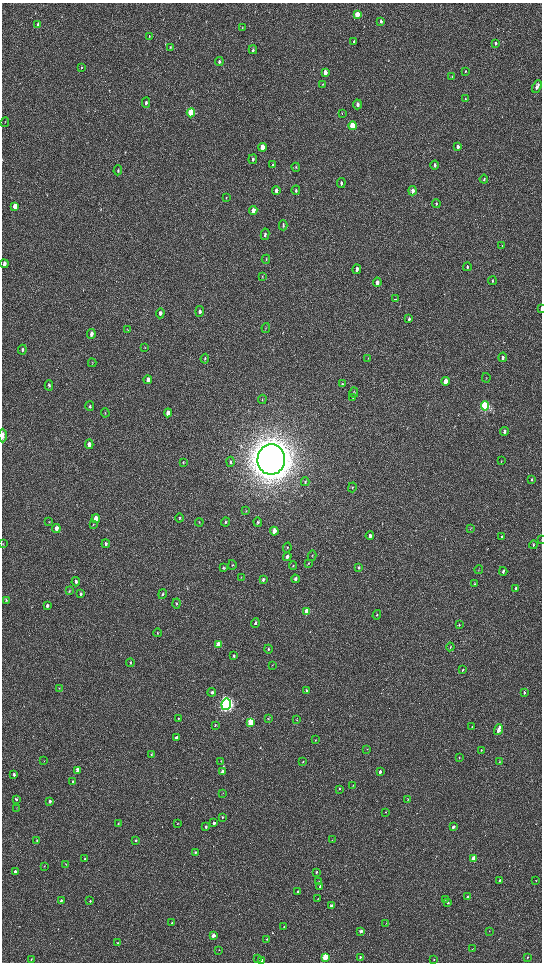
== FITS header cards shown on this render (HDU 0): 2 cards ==
NAXIS1  =                 1080 / length of data axis 1
NAXIS2  =                 1920 / length of data axis 2

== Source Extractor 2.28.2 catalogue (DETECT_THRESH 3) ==
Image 1080 x 1920 px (HDU 0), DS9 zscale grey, zoomed out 1/2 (1 PNG px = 2 x 2 image px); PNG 544 x 964 px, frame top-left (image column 1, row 1919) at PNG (2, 3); each listed source drawn as its Kron ellipse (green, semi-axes under 4 px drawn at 4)
Background 511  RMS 33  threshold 99.7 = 3 sigma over >= 5 px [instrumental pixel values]
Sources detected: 217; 1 cannot appear on this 1/2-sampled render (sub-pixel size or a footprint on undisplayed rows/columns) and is neither listed nor drawn; the other 216 listed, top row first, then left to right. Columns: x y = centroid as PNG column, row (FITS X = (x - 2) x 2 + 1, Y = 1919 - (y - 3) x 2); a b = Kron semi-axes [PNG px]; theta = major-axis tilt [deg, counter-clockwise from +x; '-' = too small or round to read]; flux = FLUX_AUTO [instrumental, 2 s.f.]
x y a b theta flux
357 14 4 3 - 1.3e+05
381 21 4 3 - 1.6e+04
38 24 4 2 - 1.3e+04
242 28 3 2 - 3.2e+03
149 36 4 2 - 3.7e+03
354 42 4 2 - 7.7e+03
495 43 4 3 - 1.4e+04
170 47 4 2 - 5.0e+03
253 50 4 3 - 1.2e+04
219 61 4 3 - 1.4e+04
81 67 3 2 - 4.2e+03
465 71 3 3 - 6.3e+03
325 72 4 3 - 5.0e+04
452 77 4 2 - 5.3e+03
323 84 4 2 - 4.0e+03
537 86 7 3 67 2.1e+04
465 99 3 2 - 3.4e+03
146 103 5 3 - 1.4e+04
357 104 5 3 - 2.0e+04
191 113 4 3 - 4.1e+05
342 113 3 2 - 3.0e+03
5 122 5 1 - 3.0e+03
352 126 4 3 - 3.3e+05
262 147 4 3 - 6.9e+04
458 147 4 3 - 2.6e+04
253 159 5 3 - 1.1e+04
273 165 4 3 - 8.4e+03
435 165 4 3 - 1.3e+04
296 167 4 3 - 6.4e+03
118 170 5 3 - 7.3e+03
484 179 4 3 - 8.8e+03
341 183 5 3 - 9.1e+03
276 190 4 3 - 2.3e+04
296 190 5 3 - 1.1e+04
413 191 4 3 - 3.2e+04
226 198 4 2 - 4.4e+03
436 203 4 3 - 5.4e+03
15 206 4 3 - 6.8e+04
253 210 4 3 - 4.7e+04
283 225 5 3 - 9.2e+03
265 234 6 3 81 1.4e+04
502 246 2 2 - 2.8e+03
266 259 4 2 - 5.4e+03
4 264 4 3 - 3.7e+04
467 267 4 2 - 8.7e+03
357 269 4 3 - 2.8e+04
262 276 3 2 - 3.0e+03
492 281 4 3 - 7.5e+03
377 282 5 3 - 3.4e+04
395 299 3 1 - 5.9e+04
541 308 4 1 - 1.2e+04
200 311 5 3 - 1.5e+04
160 313 5 3 - 2.6e+04
409 319 4 3 - 1.2e+04
266 328 5 3 - 5.1e+03
127 329 3 2 - 3.3e+03
91 334 5 3 - 3.2e+04
145 347 3 2 - 2.6e+03
22 350 5 3 - 1.2e+04
503 357 5 3 - 1.1e+04
368 358 3 2 - 3.8e+03
205 359 5 3 - 7.5e+03
92 363 4 2 - 3.9e+03
486 378 5 2 - 4.2e+03
148 380 4 3 - 3.6e+04
446 381 4 3 - 7.0e+04
342 384 4 3 - 6.5e+03
49 385 5 3 - 1.2e+04
354 392 5 3 - 7.2e+03
353 398 4 3 - 5.6e+03
262 399 5 2 - 4.8e+03
90 406 5 4 - 1.0e+04
485 406 4 3 - 1.0e+06
105 413 4 2 - 3.6e+03
168 413 4 3 - 5.6e+04
504 431 4 3 - 2.0e+04
3 436 7 3 90 3.7e+04
89 444 5 3 - 3.3e+04
271 459 15 14 - 2.2e+07
501 461 3 2 - 2.8e+03
230 462 5 4 - 9.8e+03
183 463 4 3 - 5.2e+03
532 480 4 2 - 7.3e+03
305 482 4 2 - 5.6e+03
352 487 5 3 - 5.8e+03
246 511 4 2 - 4.0e+03
180 518 4 3 - 7.8e+03
96 519 4 3 - 1.3e+05
49 522 3 2 - 3.9e+03
199 522 4 2 - 3.7e+03
226 522 4 3 - 1.0e+04
258 522 5 4 - 8.0e+03
93 524 4 3 - 5.3e+03
56 528 4 3 - 4.2e+04
470 529 4 2 - 3.7e+03
274 531 4 3 - 7.0e+04
370 536 4 3 - 1.6e+04
502 537 4 2 - 2.5e+04
541 539 3 1 - 2.4e+03
3 544 3 2 - 2.8e+03
106 544 4 3 - 1.5e+04
533 545 4 2 - 8.7e+03
287 548 5 2 - 5.3e+03
312 556 5 2 - 4.5e+03
287 557 4 3 - 2.2e+04
308 563 4 3 - 5.9e+03
232 565 5 3 - 6.5e+03
293 565 4 2 - 4.8e+03
359 567 4 3 - 9.1e+03
223 568 4 3 - 6.8e+03
479 570 4 2 - 3.0e+03
503 571 4 2 - 1.4e+04
241 577 4 2 - 3.7e+03
263 579 4 3 - 1.1e+04
295 579 4 3 - 1.5e+04
76 582 5 3 - 1.2e+04
474 584 4 3 - 7.1e+03
516 588 3 2 - 1.7e+04
69 591 4 3 - 5.7e+03
80 594 4 3 - 1.1e+04
162 594 5 3 - 7.4e+03
6 600 4 3 - 6.1e+03
177 604 5 3 - 8.4e+03
47 606 4 2 - 1.2e+04
307 612 4 3 - 2.1e+05
377 615 5 3 - 6.4e+03
255 623 4 3 - 1.5e+04
459 625 4 2 - 5.2e+03
158 633 4 3 - 6.1e+03
218 644 4 3 - 9.1e+04
450 647 4 2 - 5.5e+03
268 649 4 3 - 7.3e+03
234 656 4 3 - 1.1e+04
130 663 4 3 - 7.2e+03
272 665 3 2 - 2.8e+03
462 670 4 3 - 6.4e+03
59 688 3 2 - 3.2e+03
306 691 4 3 - 9.3e+03
212 692 4 3 - 1.7e+04
524 693 3 2 - 1.2e+04
226 704 5 5 - 2.8e+06
178 719 3 2 - 4.2e+03
268 719 3 3 - 4.9e+03
297 719 3 2 - 3.0e+03
251 723 4 3 - 4.7e+05
215 725 3 2 - 6.0e+03
472 727 4 2 - 5.9e+03
498 730 5 2 - 6.5e+04
176 738 3 3 - 3.4e+04
315 740 3 2 - 3.3e+03
367 749 3 1 - 2.2e+03
481 750 4 2 - 4.7e+03
151 754 3 3 - 3.9e+03
459 758 3 2 - 3.8e+03
44 761 3 2 - 2.2e+03
221 761 3 2 - 3.0e+03
499 761 4 2 - 3.1e+03
303 762 4 2 - 3.9e+03
77 770 3 3 - 4.3e+04
222 772 3 3 - 3.6e+04
380 772 3 2 - 2.5e+04
14 775 3 3 - 1.2e+04
72 782 3 3 - 7.5e+03
353 785 3 2 - 3.0e+03
339 789 3 2 - 4.5e+03
223 794 3 2 - 3.3e+03
16 799 3 3 - 1.1e+04
408 800 3 2 - 3.9e+03
50 801 3 3 - 2.4e+04
17 809 3 2 - 2.5e+03
385 812 2 2 - 2.9e+03
222 817 3 2 - 9.1e+03
214 823 3 3 - 2.0e+04
118 824 3 2 - 5.7e+03
178 824 3 2 - 2.9e+03
206 827 3 3 - 1.2e+04
453 827 3 2 - 1.9e+04
37 840 3 3 - 9.2e+03
136 840 3 2 - 8.4e+03
332 840 3 1 - 2.1e+03
195 852 4 3 - 8.1e+03
474 858 3 2 - 1.1e+05
85 859 3 2 - 1.5e+04
66 864 3 2 - 2.8e+03
44 866 3 3 - 4.2e+03
15 872 3 2 - 2.1e+04
316 872 3 2 - 8.3e+03
499 880 3 2 - 9.0e+03
536 881 3 2 - 2.6e+03
319 882 3 2 - 7.2e+03
320 886 3 2 - 7.7e+03
298 892 3 2 - 1.8e+04
468 897 3 2 - 1.4e+04
318 899 3 2 - 2.6e+03
445 899 3 2 - 2.2e+03
61 901 3 3 - 1.3e+04
90 901 3 3 - 6.5e+03
448 903 3 2 - 6.1e+03
331 905 3 2 - 1.3e+04
172 923 3 2 - 7.0e+03
386 923 3 2 - 2.2e+03
284 927 3 2 - 6.2e+03
361 931 3 2 - 2.8e+04
489 931 3 2 - 4.1e+03
213 936 3 2 - 6.3e+04
267 939 2 2 - 5.8e+03
117 942 3 2 - 5.1e+03
473 949 3 1 - 2.1e+03
219 950 2 1 - 1.6e+03
325 957 3 3 - 4.3e+05
360 957 3 2 - 8.4e+03
527 957 3 2 - 4.1e+03
258 958 4 2 - 4.6e+03
31 959 2 2 - 3.2e+03
434 959 3 2 - 5.4e+03
261 960 3 2 - 7.3e+03
At the frame edge (FLAGS 8, measured only in part): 3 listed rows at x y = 541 308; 3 436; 541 539
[1 sub-pixel or undisplayed-footprint detection neither listed nor drawn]